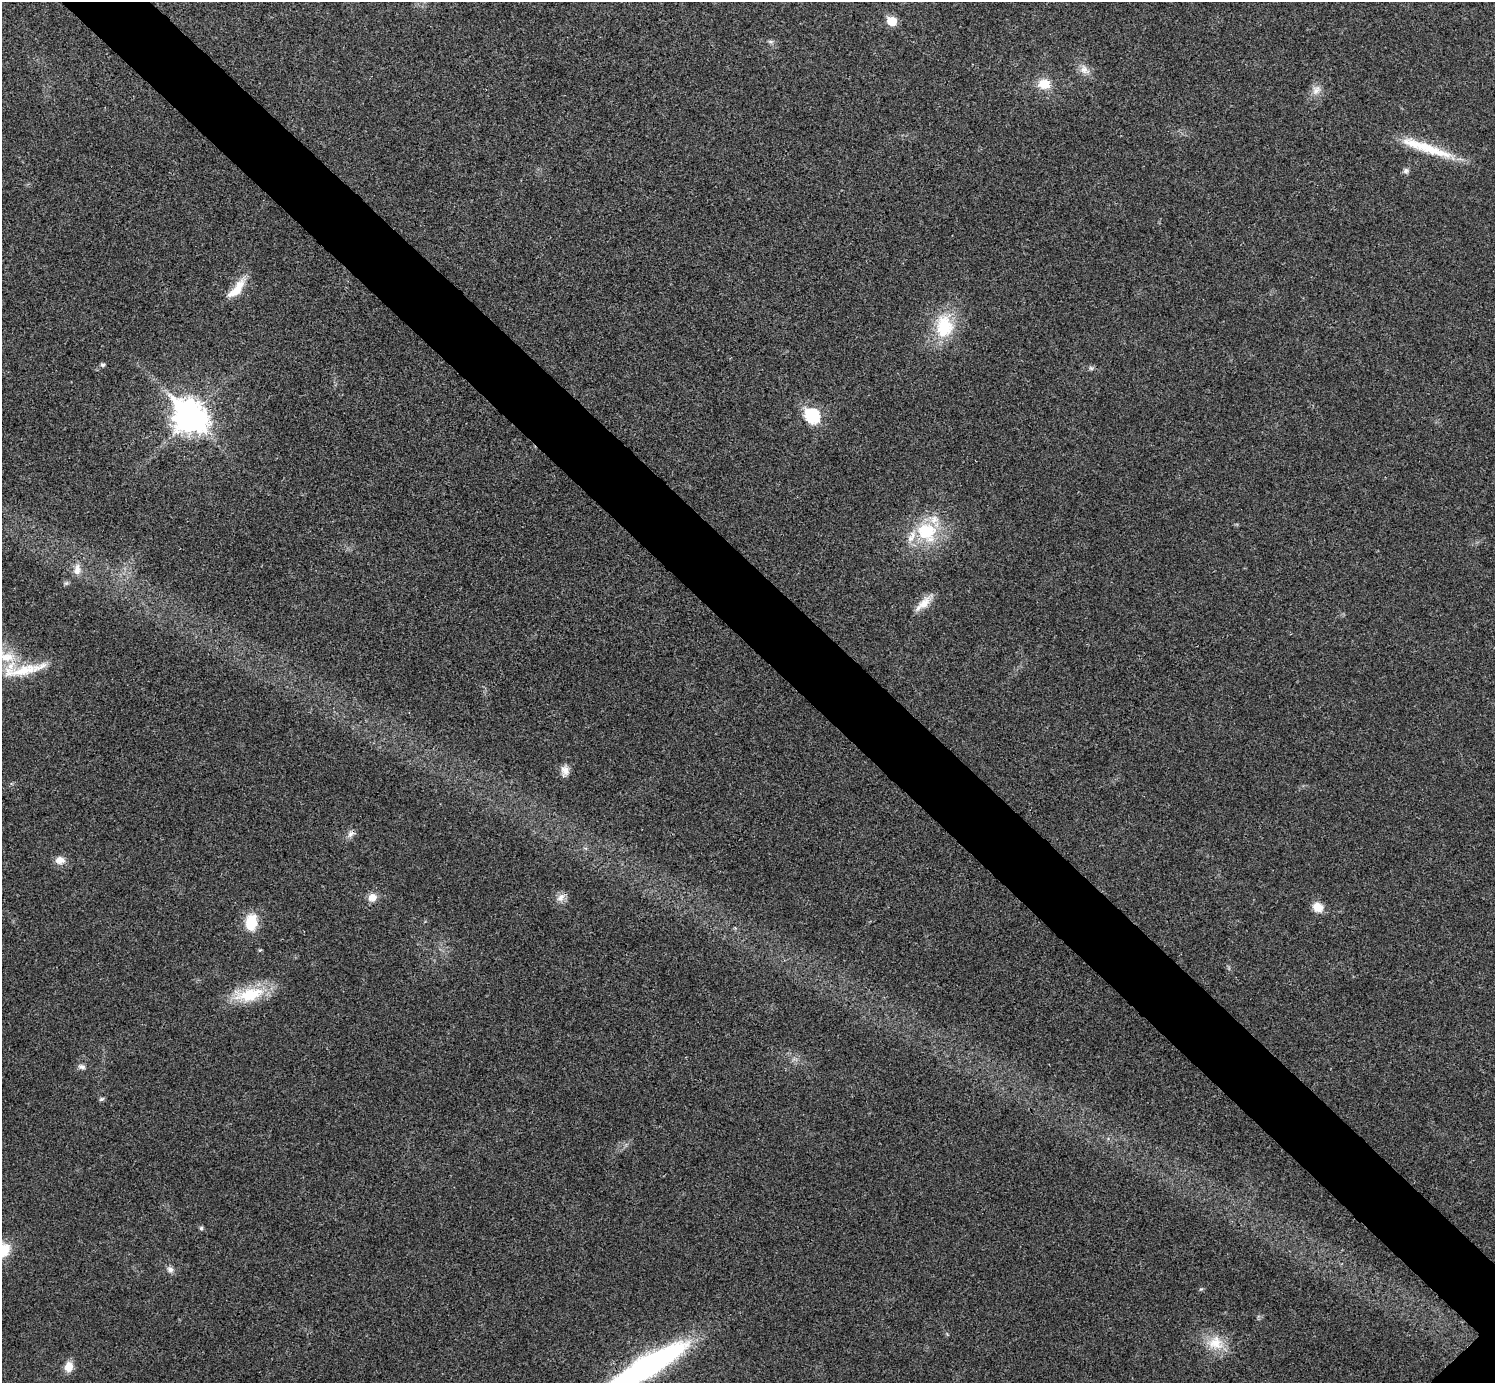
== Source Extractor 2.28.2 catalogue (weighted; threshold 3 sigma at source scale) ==
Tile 11 of 4 x 4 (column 3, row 3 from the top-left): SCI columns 2992-4484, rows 1541-2921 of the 5985 x 5985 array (HDU 1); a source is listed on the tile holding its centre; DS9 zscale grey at full resolution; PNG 1497 x 1385 px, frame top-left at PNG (2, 2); no overlay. Shown black and unused: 6% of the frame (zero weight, under 3 of 4 exposures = <1% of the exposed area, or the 3 px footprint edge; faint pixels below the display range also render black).
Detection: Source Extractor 2.28.2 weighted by HDU 2 'WHT'; one run over the whole footprint, this tile lists its part. Background 0.0219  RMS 0.0054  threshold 0.0245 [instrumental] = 3 sigma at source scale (4.5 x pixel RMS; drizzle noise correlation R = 1.50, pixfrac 1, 0.05/0.05 arcsec/px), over >= 5 px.
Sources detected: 38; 2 inside a brighter listed object's ellipse — not listed separately; the other 36 listed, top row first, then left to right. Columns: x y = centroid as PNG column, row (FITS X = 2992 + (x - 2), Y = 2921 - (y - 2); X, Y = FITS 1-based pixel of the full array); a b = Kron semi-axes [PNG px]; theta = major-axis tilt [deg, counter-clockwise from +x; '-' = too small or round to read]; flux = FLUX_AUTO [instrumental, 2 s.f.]
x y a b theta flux
892 21 6 6 - 17
771 41 8 4 -9 1.1
1084 70 14 11 -45 4.4
1044 84 14 11 0 9.2
1316 90 16 9 56 4.2
1425 147 73 11 -19 22
1406 171 8 7 - 1.5
237 289 30 11 50 11
944 327 29 22 90 26
102 365 6 5 - 1.1
1091 368 7 5 -43 1.1
812 416 8 7 - 67
190 417 12 10 -41 880
927 532 28 25 -35 30
77 570 16 9 88 4.4
66 583 5 5 - 0.99
923 603 27 10 45 6.9
7 657 25 14 -6 14
24 670 64 12 11 19
565 771 14 9 87 3.7
350 834 11 7 57 2.4
60 860 13 10 -3 4.5
372 897 10 9 - 5.1
561 898 13 9 47 3.6
1318 907 12 10 -28 6.3
251 922 18 12 81 15
250 995 41 17 15 23
82 1067 10 6 -12 1.9
101 1099 7 5 26 0.94
201 1228 5 5 - 0.88
2 1250 18 13 36 17
170 1269 10 7 -24 2.3
1201 1289 5 4 - 0.65
1215 1343 22 19 -11 13
69 1367 12 9 78 6.1
646 1367 67 14 30 210
Overlapping masked pixels (flux is a lower limit): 1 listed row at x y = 646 1367
Isophote crosses this tile's border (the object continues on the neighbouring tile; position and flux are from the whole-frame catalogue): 3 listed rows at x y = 7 657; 2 1250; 646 1367